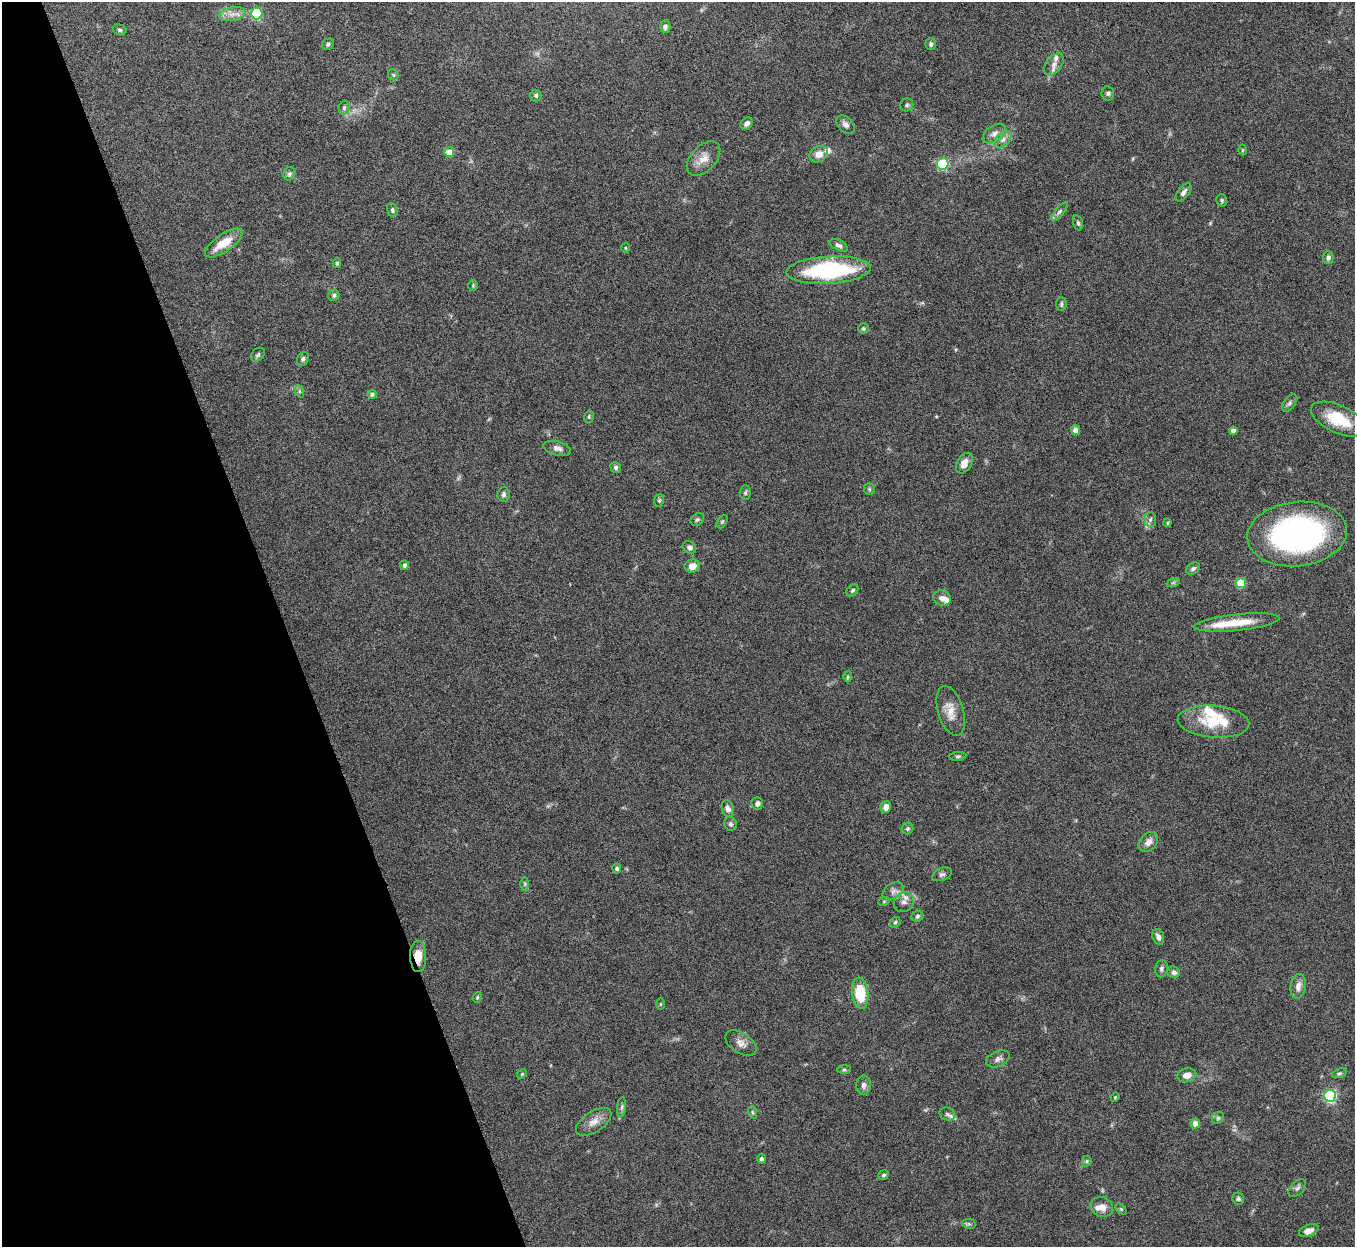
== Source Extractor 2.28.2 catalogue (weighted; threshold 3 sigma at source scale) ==
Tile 5 of 4 x 4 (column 1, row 2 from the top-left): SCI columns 4-1356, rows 2640-3884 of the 5422 x 5406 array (HDU 1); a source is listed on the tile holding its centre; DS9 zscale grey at full resolution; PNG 1357 x 1249 px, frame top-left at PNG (2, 2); each listed source drawn as its Kron ellipse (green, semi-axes under 4 px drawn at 4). Shown black and unused: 21% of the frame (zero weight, under 8 of 15 exposures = <1% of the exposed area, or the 3 px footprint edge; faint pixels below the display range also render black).
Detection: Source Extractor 2.28.2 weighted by HDU 2 'WHT'; one run over the whole footprint, this tile lists its part. Background 0.162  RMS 0.0048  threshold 0.0197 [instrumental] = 3 sigma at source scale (4.09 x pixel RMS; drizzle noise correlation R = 1.36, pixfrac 0.8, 0.05/0.05 arcsec/px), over >= 5 px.
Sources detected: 126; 2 too faint to see at this stretch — neither listed nor drawn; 7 inside a brighter listed object's ellipse — not listed separately; the other 117 listed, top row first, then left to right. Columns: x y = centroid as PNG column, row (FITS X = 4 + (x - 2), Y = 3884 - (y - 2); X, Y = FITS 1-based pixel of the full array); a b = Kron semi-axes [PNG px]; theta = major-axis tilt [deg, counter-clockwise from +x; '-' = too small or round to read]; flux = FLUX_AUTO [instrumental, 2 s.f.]
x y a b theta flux
257 13 6 5 - 33
232 14 13 6 12 2.9
665 27 6 5 - 1.3
120 30 7 5 -16 0.81
328 44 6 5 - 0.86
931 44 6 5 - 0.95
1054 64 12 8 53 2.9
393 75 6 5 - 0.59
1108 93 7 6 - 1
536 95 6 5 - 0.87
907 105 6 6 - 0.79
344 108 7 5 76 1
747 123 7 5 43 1.5
846 124 11 7 -46 1.8
994 133 13 8 34 2.6
1003 140 10 6 45 2.1
1242 150 5 3 - 0.42
449 152 5 5 - 7.2
819 154 10 8 29 4.2
703 158 20 12 46 5.1
943 164 6 5 - 35
289 174 7 5 65 1
1184 192 11 5 53 1.7
1222 200 6 5 - 0.78
392 210 7 5 -79 0.85
1059 212 11 4 50 1.2
1078 223 7 4 -73 0.87
224 243 22 8 35 9.3
839 245 10 5 -26 1.4
625 248 5 3 - 0.46
1328 257 6 5 - 1.6
337 263 5 4 - 0.65
828 270 42 13 3 51
473 285 5 4 - 0.54
334 295 6 5 - 0.9
1061 304 7 5 89 0.82
863 329 5 5 - 0.71
258 355 8 6 45 1
303 359 7 5 61 1
299 391 6 4 -72 0.72
372 394 4 4 - 0.94
1289 403 10 5 54 1.2
589 417 6 4 73 0.63
1338 419 29 13 -24 15
1075 430 5 4 - 3
1233 431 4 4 - 2.4
557 448 14 7 -14 2.3
964 463 11 7 58 3.6
616 467 5 5 - 0.87
869 489 6 5 - 0.77
745 493 7 5 89 0.87
503 494 7 6 - 1.2
659 500 6 5 - 0.63
1150 519 7 6 - 1.3
697 520 7 5 36 0.88
722 521 7 5 62 0.65
1168 523 4 3 - 0.5
1297 534 50 32 6 110
689 547 7 6 - 1.5
404 565 5 4 - 1
692 566 8 6 14 3.8
1193 569 7 5 33 0.98
1173 583 6 4 19 0.72
1241 583 5 5 - 12
852 590 7 5 45 0.84
942 598 9 7 -23 2.6
1237 622 43 8 6 12
848 677 5 4 - 0.63
951 711 26 12 -73 6.1
1213 722 36 16 -4 16
958 756 8 4 7 0.8
757 803 6 6 - 1.7
886 807 6 5 - 3.2
728 809 8 6 -71 1.7
731 824 7 6 - 0.93
908 829 6 5 - 0.78
1148 842 11 8 48 3
617 868 5 4 - 1.1
942 874 10 6 21 1.3
525 884 7 4 90 0.79
893 891 11 8 29 2.3
884 901 5 3 - 0.45
904 902 10 9 - 2.6
917 916 6 5 - 0.82
895 922 6 4 43 0.7
1158 937 8 5 -73 1.9
418 956 15 8 -88 5.6
1161 969 9 6 79 1.3
1174 972 6 5 - 1.4
1298 986 12 7 82 2.9
860 993 15 8 -84 16
477 997 5 4 - 0.54
660 1004 5 3 - 0.38
741 1043 17 10 -33 3.3
998 1059 12 7 25 1.8
844 1070 7 4 1 0.69
1339 1073 7 4 18 0.8
522 1074 5 4 - 0.45
1187 1075 9 7 10 3.2
864 1085 9 7 89 2
1330 1096 6 6 - 53
1115 1097 4 4 - 0.46
622 1107 10 4 84 1.1
752 1112 6 4 -71 0.66
947 1114 8 6 -25 1.5
1218 1118 6 5 - 0.86
594 1122 20 10 33 4.3
1195 1124 5 4 - 3.2
761 1159 5 4 - 0.89
1087 1161 5 5 - 0.58
883 1175 5 4 - 0.79
1297 1188 11 6 45 1.4
1238 1199 6 5 - 0.81
1102 1207 11 9 -25 3.8
1121 1209 6 4 -45 0.57
969 1224 7 5 -11 0.73
1309 1231 10 5 22 2.6
Overlapping masked pixels (flux is a lower limit): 1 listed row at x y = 418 956